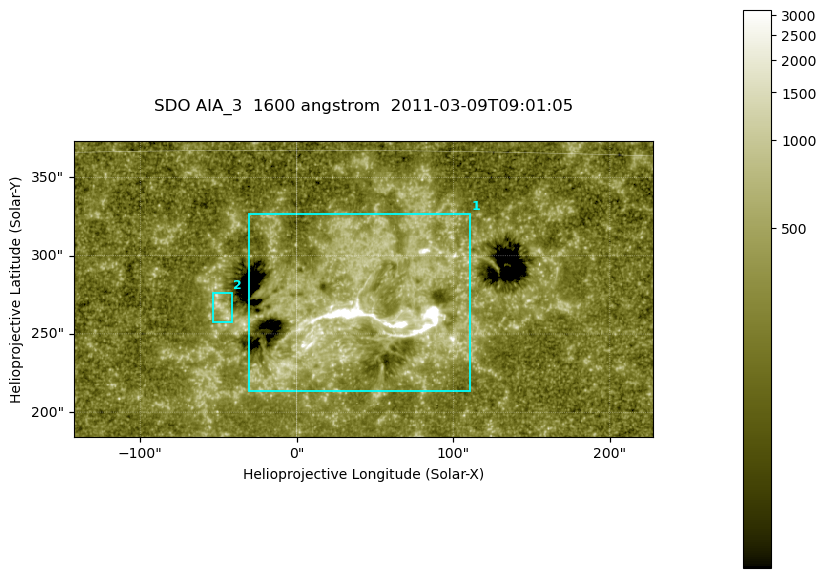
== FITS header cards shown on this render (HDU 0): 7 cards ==
TELESCOP= 'SDO     '           /
INSTRUME= 'AIA_3   '           /
WAVELNTH=                 1600 /
WAVEUNIT= 'angstrom'           /
DATE-OBS= '2011-03-09T09:01:05.120' /
CTYPE1  = 'HPLN-TAN'           /
CTYPE2  = 'HPLT-TAN'           /

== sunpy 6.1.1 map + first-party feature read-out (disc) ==
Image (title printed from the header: SDO AIA_3  1600 angstrom  2011-03-09T09:01:05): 607 x 311 px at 0.609 arcsec/px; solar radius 966 arcsec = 1586 px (partial field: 2.4% of the solar disc is inside the frame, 100% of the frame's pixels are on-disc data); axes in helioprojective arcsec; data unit not stated in the header (colour bar unlabelled)
Pointing: header CRPIX1/2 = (2052.59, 2044.23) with CRVAL1/2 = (0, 0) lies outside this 607 x 311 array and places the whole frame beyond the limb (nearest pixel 1.42 R_sun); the SolarSoft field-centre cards XCEN/YCEN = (42.42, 278.7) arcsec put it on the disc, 1809 arcsec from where CRPIX/CRVAL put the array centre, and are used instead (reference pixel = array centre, CRVAL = XCEN/YCEN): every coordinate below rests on XCEN/YCEN
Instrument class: DISC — disc imager (sunpy class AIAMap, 1600 A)
Bright regions (active regions / flare kernels): reference = the on-disc median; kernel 5 px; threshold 5 sigma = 422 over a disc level ~261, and >= 1.15x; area >= 188 px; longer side >= 4 px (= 2.4 arcsec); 2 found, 2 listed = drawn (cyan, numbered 1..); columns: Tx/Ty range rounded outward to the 2 arcsec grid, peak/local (2 s.f.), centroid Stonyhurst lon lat
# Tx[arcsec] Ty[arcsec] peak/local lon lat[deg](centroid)
1 -32..112 214..328 41 +3 +9
2 -54..-40 256..276 4.7 -3 +9